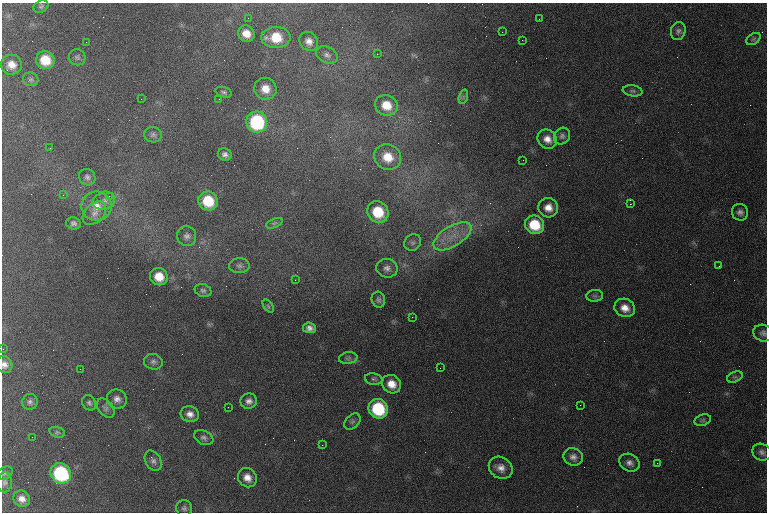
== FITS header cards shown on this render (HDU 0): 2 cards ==
NAXIS1  =                  765 /
NAXIS2  =                  510 /

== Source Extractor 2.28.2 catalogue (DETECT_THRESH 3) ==
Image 765 x 510 px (HDU 0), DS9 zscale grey, 1 PNG px = 1 image px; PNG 769 x 514 px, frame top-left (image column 1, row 510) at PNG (2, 3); each listed source drawn as its Kron ellipse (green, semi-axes under 4 px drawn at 4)
Background 1310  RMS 18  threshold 53.5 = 3 sigma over >= 5 px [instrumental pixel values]
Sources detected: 98; all 98 listed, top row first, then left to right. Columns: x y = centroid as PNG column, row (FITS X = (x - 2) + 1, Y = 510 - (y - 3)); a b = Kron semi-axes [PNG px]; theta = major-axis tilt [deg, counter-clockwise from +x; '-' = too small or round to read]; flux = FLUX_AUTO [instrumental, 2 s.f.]
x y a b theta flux
41 6 8 5 27 2400
248 18 2 2 - 1300
539 19 2 2 - 1900
678 31 9 7 74 4000
502 32 2 2 - 520
246 33 8 7 - 13000
276 37 14 10 0 32000
753 39 8 5 36 2500
522 40 3 2 - 1100
309 41 10 8 -47 8100
86 42 2 2 - 990
377 54 2 2 - 630
327 55 11 8 -25 5200
77 57 8 8 - 3400
45 60 9 9 - 28000
11 65 10 10 - 12000
31 79 8 6 -16 3000
265 89 11 11 - 15000
632 91 10 5 -8 3200
224 92 8 5 -18 2600
463 97 7 4 72 2400
141 99 2 2 - 540
219 99 3 2 - 1300
386 105 11 10 - 21000
257 122 10 10 - 100000
153 135 9 7 -9 4100
562 136 9 7 53 3800
547 139 10 9 - 10000
50 148 2 2 - 890
225 154 7 6 - 4400
388 157 14 12 -28 24000
523 160 2 2 - 540
87 177 8 7 - 4300
63 195 3 3 - 670
109 196 3 3 - 850
104 201 11 8 18 6500
208 201 10 9 - 39000
630 204 2 2 - 34000
96 206 15 14 - 18000
548 208 10 9 - 12000
378 212 11 10 - 41000
740 212 8 8 - 5200
94 213 14 9 44 8300
73 223 7 6 - 3600
274 223 9 4 22 2300
534 225 10 9 - 39000
187 236 10 9 - 5900
452 236 21 10 31 24000
413 242 9 8 - 4600
239 266 10 7 2 4600
719 266 2 2 - 810
387 268 11 9 -12 6400
159 277 9 8 - 20000
295 280 2 2 - 920
203 290 8 6 -22 3200
595 296 8 6 6 3000
378 300 8 6 -73 3300
268 306 7 4 -54 1600
625 308 10 9 - 12000
412 317 2 2 - 3300
309 328 6 5 - 5300
763 333 10 8 -19 4500
3 349 2 2 - 480
348 358 9 5 9 3000
153 362 9 7 -14 4200
4 365 9 7 -64 6600
440 368 2 2 - 480
80 369 3 2 - 850
735 377 8 5 23 2500
374 379 9 5 -11 2800
391 384 10 9 - 15000
117 399 10 9 - 7000
249 401 8 7 - 5900
30 402 8 7 - 4000
89 403 8 6 -54 3200
580 405 2 2 - 500
228 407 2 2 - 2100
106 408 11 7 -51 3800
378 409 10 9 - 75000
190 414 9 8 - 7500
703 420 8 5 19 2700
352 422 9 6 45 3200
57 432 8 5 -18 2500
32 437 2 2 - 620
204 438 10 6 -24 3900
322 445 3 2 - 940
762 452 10 8 -26 4700
573 457 10 8 -21 6500
153 461 11 7 -60 4700
629 463 10 8 -28 6500
657 463 2 2 - 680
501 468 12 10 -35 10000
5 473 9 6 31 3100
61 473 11 9 -43 120000
247 478 10 9 - 11000
4 482 10 7 85 4300
22 499 8 8 - 8300
184 508 8 8 - 3400
At the frame edge (FLAGS 8, measured only in part): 3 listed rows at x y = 763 333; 3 349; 4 365